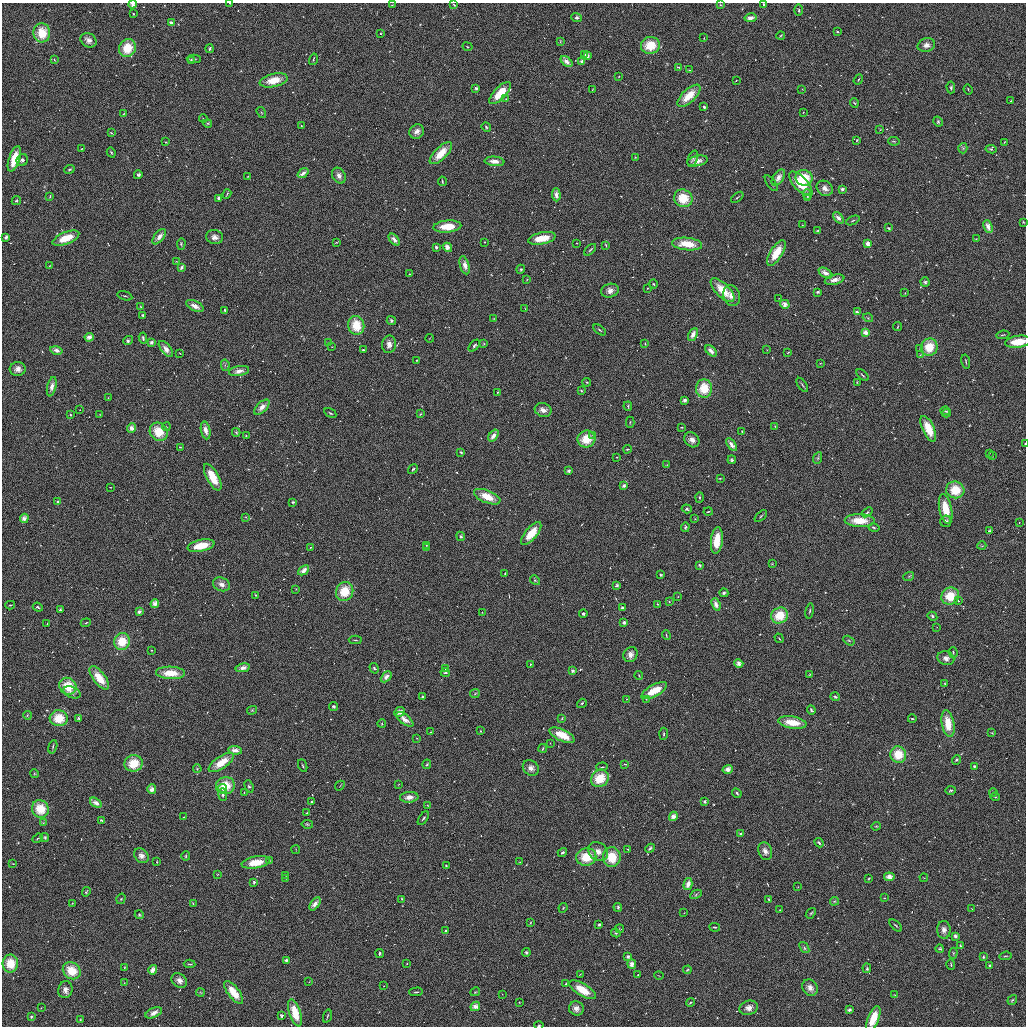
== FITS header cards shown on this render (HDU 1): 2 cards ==
NAXIS1  =                 2048 / length of original image axis
NAXIS2  =                 2048 / length of original image axis

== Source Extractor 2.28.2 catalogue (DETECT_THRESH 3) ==
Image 2048 x 2048 px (HDU 1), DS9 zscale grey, zoomed out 1/2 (1 PNG px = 2 x 2 image px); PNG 1028 x 1028 px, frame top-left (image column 1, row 2047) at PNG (2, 3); each listed source drawn as its Kron ellipse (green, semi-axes under 4 px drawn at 4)
Background 0.256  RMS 35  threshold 106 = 3 sigma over >= 5 px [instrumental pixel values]
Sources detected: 997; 112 cannot appear on this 1/2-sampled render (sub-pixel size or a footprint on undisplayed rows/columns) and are neither listed nor drawn; of the other 885, the 500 brightest by FLUX_AUTO listed and drawn (385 fainter detections omitted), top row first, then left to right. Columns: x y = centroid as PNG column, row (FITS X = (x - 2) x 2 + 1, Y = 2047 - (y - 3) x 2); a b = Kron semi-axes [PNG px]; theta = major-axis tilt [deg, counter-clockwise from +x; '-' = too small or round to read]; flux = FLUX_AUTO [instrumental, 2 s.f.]
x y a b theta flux
230 3 3 1 - 5200
133 4 4 3 - 46000
763 4 3 2 - 7700
392 5 2 2 - 6900
454 5 3 2 - 11000
720 5 4 4 - 8200
799 10 5 3 - 14000
134 14 3 2 - 10000
577 17 5 4 - 19000
750 18 6 3 11 47000
171 23 3 3 - 25000
838 32 3 2 - 12000
42 33 9 8 - 180000
380 34 2 1 - 6500
781 35 4 2 - 7700
704 38 3 2 - 6900
88 40 8 6 -34 43000
560 41 4 3 - 6100
650 45 9 8 - 190000
926 45 9 6 14 44000
467 47 5 2 - 7600
127 48 9 8 - 180000
210 49 4 3 - 12000
585 54 3 3 - 7700
587 56 3 3 - 28000
194 59 7 3 0 12000
313 59 6 2 74 8700
54 60 3 2 - 4900
191 60 3 2 - 11000
567 62 7 4 -42 55000
582 62 3 3 - 28000
678 67 3 2 - 10000
689 70 4 2 - 8300
619 76 3 3 - 4400
274 80 14 6 13 150000
736 80 2 1 - 4800
858 80 5 2 - 8400
951 87 6 3 -88 16000
476 88 4 4 - 13000
802 89 2 2 - 4800
592 90 4 2 - 7800
968 90 5 2 - 8500
500 93 14 6 46 170000
689 96 14 6 43 160000
506 99 3 3 - 5300
1011 101 4 2 - 7100
854 103 5 3 - 8400
704 107 3 3 - 11000
261 112 6 3 -55 11000
803 112 2 1 - 6100
123 114 4 2 - 7300
203 118 4 2 - 4900
938 121 5 4 - 11000
208 123 4 4 - 9600
301 126 3 2 - 6400
486 127 5 3 - 11000
880 130 4 3 - 5200
417 132 8 6 43 42000
111 133 3 2 - 6400
857 140 4 3 - 8300
894 141 6 4 -9 12000
166 142 2 2 - 7300
1004 142 3 2 - 6800
82 148 4 2 - 8100
963 148 5 4 - 13000
991 149 5 3 - 11000
111 152 5 3 - 11000
441 153 14 6 44 160000
635 157 3 3 - 5200
14 159 13 5 71 160000
693 159 8 4 69 18000
22 160 6 5 - 18000
494 161 10 4 -5 54000
697 161 10 5 11 57000
70 169 5 3 - 12000
303 173 6 3 38 47000
138 175 4 4 - 13000
248 176 4 2 - 5600
339 176 8 6 -60 41000
778 178 9 5 56 54000
804 178 9 8 - 200000
442 181 5 2 - 7700
771 183 9 3 -54 15000
801 184 15 7 -47 210000
825 188 8 7 - 45000
842 189 3 2 - 25000
227 194 5 2 - 7800
556 195 6 4 -86 53000
807 195 5 3 - 12000
50 196 3 2 - 11000
737 197 7 2 40 9200
807 197 4 3 - 6700
219 198 3 2 - 25000
683 198 9 8 - 200000
16 201 5 3 - 13000
838 218 6 4 -48 50000
853 220 7 2 25 8700
1023 222 3 3 - 7500
802 225 2 2 - 4600
447 226 14 6 5 170000
988 227 7 4 -68 50000
888 228 4 3 - 11000
817 230 4 2 - 7600
6 237 3 3 - 27000
159 237 9 5 51 50000
215 237 8 7 - 46000
66 238 14 6 22 160000
542 238 14 6 12 170000
394 239 7 3 -48 50000
976 239 4 2 - 5000
336 242 4 2 - 7700
485 242 2 2 - 6800
577 243 2 2 - 7400
181 244 6 3 85 10000
687 244 15 6 -6 160000
868 244 4 3 - 47000
606 245 3 2 - 12000
436 247 3 3 - 12000
447 247 5 4 - 53000
590 250 7 3 43 11000
776 253 14 6 58 170000
176 261 3 3 - 7400
465 265 9 4 -74 52000
49 266 3 3 - 4700
181 267 3 3 - 25000
521 269 5 3 - 14000
825 273 7 4 -30 55000
410 274 2 2 - 7000
527 280 3 2 - 4500
834 280 10 5 13 53000
925 282 5 4 - 13000
653 284 5 3 - 10000
647 288 2 2 - 7200
723 290 15 6 -44 170000
610 291 9 7 12 47000
818 292 3 3 - 12000
905 293 2 2 - 8000
125 296 8 2 -15 9500
732 296 11 8 -73 66000
779 298 2 2 - 5100
785 304 5 4 - 53000
195 306 9 5 -25 53000
141 307 4 2 - 6700
525 308 4 2 - 5000
225 310 4 4 - 13000
857 312 3 3 - 26000
143 316 4 3 - 12000
494 318 3 2 - 4800
868 318 5 4 - 12000
391 321 5 4 - 14000
356 325 9 8 - 180000
898 327 4 2 - 7800
600 330 7 3 -36 10000
865 332 4 3 - 48000
693 334 7 4 65 52000
1003 335 7 3 7 9400
89 337 5 4 - 51000
143 338 6 3 -83 11000
430 338 4 2 - 4600
128 340 5 4 - 15000
151 342 3 3 - 26000
1018 342 13 6 8 160000
328 343 3 2 - 10000
389 344 9 7 80 44000
484 344 2 2 - 7400
645 344 3 2 - 4700
474 346 7 3 48 17000
332 347 2 1 - 5400
929 347 9 8 - 180000
920 348 3 2 - 5000
166 349 9 4 -51 51000
56 350 6 4 -12 50000
363 350 3 2 - 12000
767 350 2 1 - 6700
711 351 7 4 -44 52000
788 352 3 2 - 7600
180 353 2 1 - 4500
920 355 3 2 - 4700
416 360 3 2 - 5000
966 362 7 2 -80 9400
820 363 2 2 - 6800
225 365 6 3 -79 13000
18 369 8 7 - 48000
239 371 10 5 10 54000
862 375 7 2 -41 9800
587 382 4 4 - 9400
857 382 3 3 - 6100
802 385 8 3 -55 11000
52 387 10 4 77 51000
704 388 9 8 - 190000
581 391 3 2 - 11000
498 392 3 3 - 5300
108 398 2 2 - 7100
685 400 3 3 - 27000
628 406 5 3 - 8100
262 407 9 5 45 53000
80 410 2 2 - 5500
543 410 8 7 - 46000
945 411 5 2 - 5100
330 413 6 3 -30 11000
946 413 4 3 - 14000
70 414 3 2 - 11000
421 414 4 3 - 8300
100 415 3 3 - 5200
630 422 6 3 -89 9400
775 426 3 2 - 4900
166 427 4 3 - 7100
682 427 4 3 - 8000
132 428 4 4 - 50000
928 429 14 6 -66 170000
206 430 9 4 -78 50000
159 432 10 8 -51 190000
236 432 4 4 - 8900
742 432 3 2 - 11000
493 435 6 3 54 50000
593 435 4 3 - 8300
246 436 3 2 - 4500
586 439 9 8 - 180000
692 440 8 6 -45 43000
731 444 7 4 -54 54000
1025 444 3 2 - 5200
180 447 4 2 - 5000
627 449 4 2 - 12000
461 452 3 2 - 10000
989 453 3 3 - 5000
992 456 3 2 - 11000
617 457 2 2 - 6500
818 458 6 4 65 13000
732 460 4 4 - 15000
667 465 3 3 - 4700
413 469 5 3 - 15000
569 471 4 4 - 13000
213 477 15 6 -62 170000
720 478 3 3 - 7200
624 486 3 3 - 26000
110 487 2 2 - 4600
955 490 9 8 - 190000
487 497 14 6 -22 160000
699 497 5 3 - 12000
58 502 3 2 - 23000
293 502 3 3 - 12000
687 509 5 3 - 14000
946 509 15 6 -79 180000
708 511 4 2 - 7700
867 512 6 3 39 14000
761 516 7 3 42 10000
245 517 3 2 - 4900
24 518 5 4 - 51000
695 519 3 3 - 5200
860 521 15 6 -2 170000
946 521 6 5 - 19000
1019 522 2 2 - 6000
685 527 5 3 - 14000
874 527 5 3 - 13000
989 531 4 3 - 13000
531 534 14 6 50 160000
461 536 5 4 - 13000
717 541 13 6 83 160000
426 545 3 2 - 5900
201 546 13 5 12 160000
982 546 4 3 - 9600
310 547 2 2 - 6900
426 548 3 2 - 14000
772 564 2 2 - 7000
700 565 3 3 - 11000
304 570 6 3 41 48000
505 573 3 2 - 6700
661 575 3 2 - 10000
909 576 5 3 - 12000
535 580 5 4 - 11000
222 584 9 6 -22 44000
617 585 4 3 - 12000
296 589 2 2 - 6900
345 591 10 8 66 190000
724 593 4 4 - 13000
256 595 3 2 - 6700
950 596 9 8 - 180000
678 597 2 1 - 5300
958 601 3 2 - 6600
669 602 2 2 - 7100
155 603 5 4 - 52000
657 604 3 2 - 7100
716 604 6 4 -68 49000
10 605 5 2 - 7900
38 607 5 3 - 13000
622 608 3 3 - 13000
60 610 4 3 - 12000
139 611 3 2 - 26000
810 611 7 2 80 9600
482 612 2 1 - 5100
583 614 4 4 - 12000
780 616 8 7 - 180000
932 616 5 3 - 14000
624 622 3 2 - 25000
86 623 5 2 - 8500
47 624 2 1 - 5400
937 627 2 2 - 6100
666 635 5 2 - 8200
779 638 5 2 - 7500
355 640 6 2 -2 9200
122 641 8 7 - 170000
849 641 6 3 -32 10000
152 650 2 2 - 6000
953 652 5 2 - 9000
630 655 8 6 61 43000
946 658 8 7 - 42000
531 664 2 2 - 7400
739 664 4 4 - 51000
243 668 7 4 11 52000
374 668 5 3 - 14000
446 669 3 2 - 6900
572 671 3 3 - 26000
170 673 14 6 -3 150000
445 673 5 2 - 7900
810 674 4 2 - 7300
639 676 4 2 - 7200
386 677 6 4 46 51000
99 678 14 6 -52 150000
945 684 4 3 - 6800
68 686 9 8 - 180000
654 691 14 6 29 160000
72 692 9 5 -22 29000
475 693 5 4 - 12000
422 697 3 2 - 10000
835 697 5 3 - 12000
627 699 3 2 - 4600
646 699 3 3 - 4600
582 703 5 3 - 11000
334 706 4 4 - 13000
252 710 5 3 - 11000
811 710 5 3 - 12000
400 712 5 4 - 56000
27 715 4 4 - 10000
59 718 9 8 - 180000
562 718 3 2 - 11000
79 719 3 3 - 11000
405 719 10 4 -37 51000
912 719 4 2 - 8400
792 722 14 6 -10 150000
382 724 4 3 - 8500
948 724 13 6 -79 150000
480 731 3 2 - 7100
431 732 3 3 - 7100
992 733 4 3 - 7000
664 734 6 3 86 9400
562 735 14 5 -26 160000
417 738 4 2 - 4500
550 743 2 2 - 5500
53 747 7 2 72 9200
543 748 4 2 - 7600
235 750 7 4 -6 53000
898 755 8 7 - 170000
956 760 5 3 - 10000
221 762 15 6 34 150000
133 763 9 8 - 180000
427 764 5 3 - 9500
625 764 3 2 - 11000
303 766 6 3 -67 9700
974 766 3 2 - 10000
602 767 6 3 4 9700
531 768 8 7 - 45000
197 769 4 3 - 10000
728 769 5 4 - 54000
34 773 5 4 - 9400
600 778 9 8 - 180000
399 784 2 2 - 7000
225 786 9 8 - 190000
249 786 6 4 -69 14000
340 786 5 2 - 4400
152 789 5 4 - 49000
222 789 5 4 - 26000
951 790 5 3 - 14000
993 792 4 2 - 5600
244 793 3 2 - 5400
737 793 5 3 - 11000
223 795 6 4 -82 18000
409 797 9 5 5 56000
995 797 4 2 - 4700
705 801 3 3 - 11000
311 802 3 2 - 11000
96 803 6 3 -33 48000
427 805 3 2 - 4800
40 809 9 8 - 180000
307 813 3 2 - 10000
673 816 5 4 - 52000
184 817 2 1 - 5700
423 818 8 3 57 11000
102 821 4 4 - 12000
43 823 4 3 - 4900
307 824 6 3 -8 11000
876 826 4 2 - 7500
741 834 3 3 - 27000
45 837 4 4 - 11000
37 838 5 2 - 7600
819 843 5 3 - 11000
650 848 5 3 - 13000
628 849 3 2 - 6600
296 850 4 2 - 4800
598 851 11 8 -36 66000
765 851 9 6 -71 44000
562 852 5 3 - 13000
141 856 8 6 -46 39000
186 856 5 3 - 8500
586 857 10 8 10 190000
612 857 10 9 - 190000
269 861 3 3 - 5800
157 862 3 2 - 5900
256 862 14 6 10 160000
519 862 3 2 - 4400
13 864 3 2 - 6500
446 865 3 2 - 6900
218 874 4 2 - 6200
286 875 2 2 - 4500
889 877 5 4 - 54000
286 878 3 2 - 5700
924 878 4 2 - 4700
869 879 3 2 - 8000
254 882 3 2 - 9700
688 884 6 4 76 51000
798 887 2 1 - 6100
86 892 5 4 - 11000
696 894 6 3 26 14000
884 898 2 2 - 7500
121 899 5 3 - 9200
402 899 4 2 - 6200
768 899 4 2 - 7700
834 901 5 4 - 11000
72 903 2 2 - 7000
193 904 4 2 - 7300
315 904 7 4 55 56000
618 907 4 3 - 14000
563 908 5 4 - 10000
972 909 4 2 - 4600
780 910 2 1 - 6700
684 913 2 2 - 5900
811 913 6 3 51 10000
139 915 4 4 - 12000
530 923 2 1 - 6200
599 924 4 3 - 11000
896 925 8 2 -43 11000
715 927 5 3 - 9500
620 929 4 3 - 5200
944 930 9 6 -88 44000
446 931 3 2 - 10000
616 933 5 3 - 9600
955 936 3 3 - 26000
960 945 3 2 - 11000
804 948 6 4 -54 13000
940 949 4 4 - 13000
526 952 4 4 - 12000
380 953 4 3 - 12000
953 953 5 3 - 10000
628 956 3 3 - 26000
1005 956 6 3 5 8900
983 957 3 3 - 11000
286 960 3 3 - 25000
10 963 9 8 - 170000
407 963 2 2 - 6300
190 964 6 2 -5 8100
632 964 5 4 - 52000
951 965 5 3 - 8700
989 965 3 3 - 12000
124 968 3 2 - 6900
867 968 5 4 - 12000
153 970 5 4 - 49000
687 970 4 2 - 14000
72 971 9 8 - 170000
580 974 3 2 - 4900
638 975 2 1 - 6300
659 976 5 2 - 4900
179 980 8 6 -37 42000
309 982 3 2 - 4900
124 983 4 2 - 4500
566 983 3 2 - 11000
384 986 2 1 - 5500
810 988 9 7 -54 47000
65 990 8 7 - 44000
582 990 15 6 -31 170000
200 992 4 4 - 9400
234 992 13 5 -53 160000
416 992 7 3 3 9700
475 992 5 3 - 11000
502 994 2 1 - 5900
895 995 4 2 - 7200
1012 1000 5 3 - 8600
519 1002 2 2 - 6000
690 1002 4 3 - 9300
475 1006 5 4 - 54000
41 1008 3 2 - 5900
576 1008 7 7 - 44000
749 1008 9 7 15 49000
849 1010 3 3 - 26000
154 1013 9 5 24 47000
295 1013 14 6 -73 160000
282 1016 4 3 - 13000
327 1016 7 2 73 8800
31 1017 3 2 - 10000
873 1018 13 5 68 160000
80 1020 4 2 - 6700
539 1025 4 3 - 7600
At the frame edge (FLAGS 8, measured only in part): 5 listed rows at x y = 230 3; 133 4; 1018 342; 1025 444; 539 1025
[385 fainter detections neither listed nor drawn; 112 sub-pixel or undisplayed-footprint detections neither listed nor drawn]